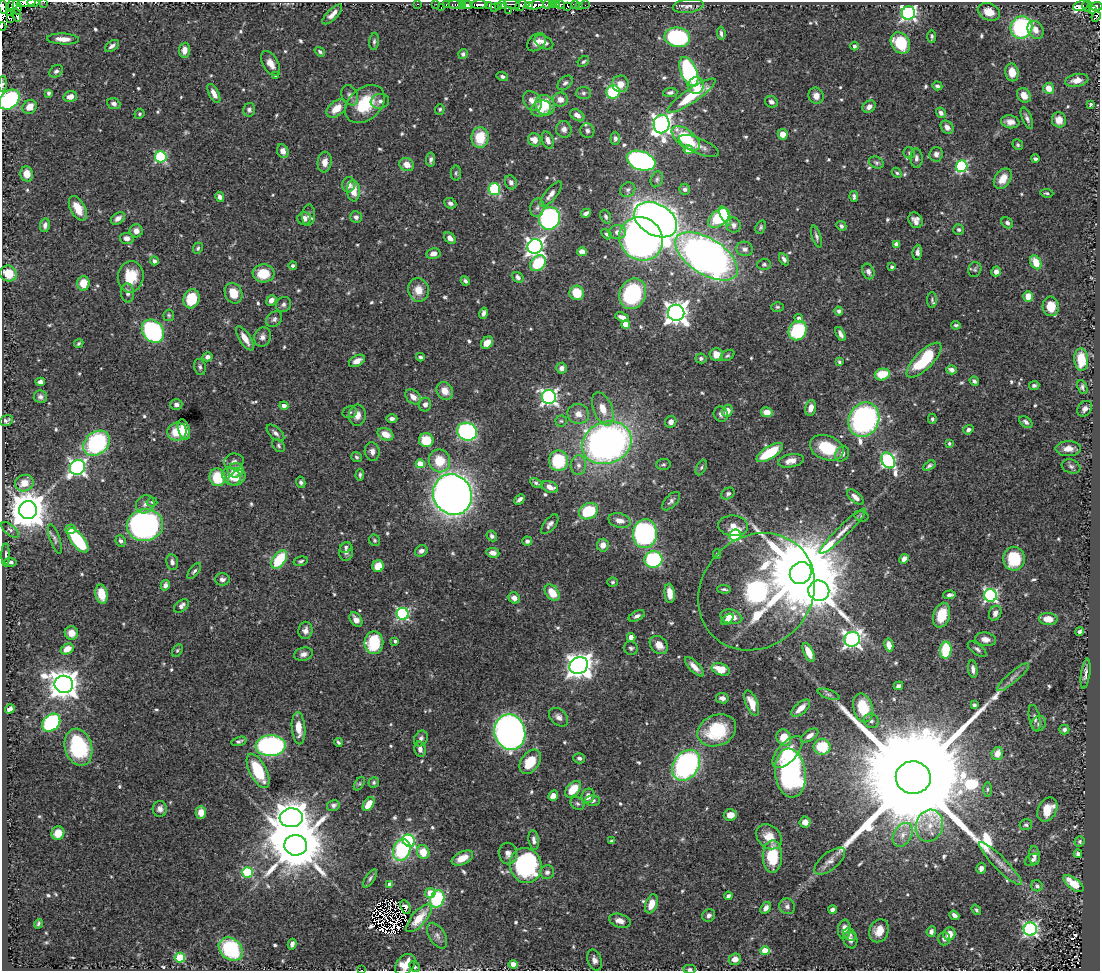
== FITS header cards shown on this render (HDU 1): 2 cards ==
NAXIS1  =                 1098
NAXIS2  =                  969

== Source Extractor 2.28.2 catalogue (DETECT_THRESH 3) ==
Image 1098 x 969 px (HDU 1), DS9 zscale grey, 1 PNG px = 1 image px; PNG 1102 x 973 px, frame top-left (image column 1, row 969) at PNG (2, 2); each listed source drawn as its Kron ellipse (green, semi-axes under 4 px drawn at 4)
Background 0.711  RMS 0.016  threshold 0.0477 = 3 sigma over >= 5 px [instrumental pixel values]
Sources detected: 678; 8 with non-positive FLUX_AUTO (blend fragments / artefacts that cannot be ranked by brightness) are neither listed nor drawn; of the other 670, the 500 brightest by FLUX_AUTO listed and drawn (170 fainter detections omitted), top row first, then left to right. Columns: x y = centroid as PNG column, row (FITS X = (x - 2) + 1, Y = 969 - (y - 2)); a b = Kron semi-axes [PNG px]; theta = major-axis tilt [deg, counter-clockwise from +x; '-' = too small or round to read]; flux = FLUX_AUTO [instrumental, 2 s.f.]
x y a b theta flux
44 2 2 2 - 8.7
26 3 10 3 10 150
33 3 6 2 1 270
13 4 9 4 66 59
417 4 3 2 - 5
436 4 2 2 - 3.2
446 4 3 2 - 4.2
462 4 3 3 - 51
512 4 8 5 -13 34
547 4 4 3 - 52
557 4 3 2 - 53
456 5 8 4 -7 33
467 5 6 4 -10 120
479 5 8 3 1 420
489 5 4 2 - 12
502 5 4 3 - 110
520 5 6 3 53 19
536 5 8 4 11 280
553 5 4 2 - 48
560 5 4 3 - 38
576 5 4 2 - 29
585 5 2 2 - 3
1081 5 8 4 19 84
498 6 3 2 - 2
529 6 4 4 - 58
568 6 3 3 - 12
580 6 3 2 - 1.9
688 6 15 6 6 5
1087 6 6 3 -75 52
1096 6 6 4 3 94
3 7 7 2 -80 29
17 7 7 4 -83 16
441 8 3 2 - 3.5
495 8 3 3 - 14
1092 10 3 3 - 52
509 11 3 2 - 3
989 12 11 8 -24 13
11 13 3 2 - 21
908 13 7 6 - 280
332 14 13 5 45 6.5
16 15 7 4 -70 19
1096 17 5 3 - 39
11 18 3 2 - 7.4
2 26 4 2 - 49
1021 27 11 10 - 130
1036 30 9 7 -58 8.3
721 33 6 3 -84 2.7
932 36 7 4 -89 2.7
677 37 13 10 -8 130
63 39 16 5 -2 11
374 41 8 4 84 2.4
537 42 10 7 43 7.5
544 42 10 6 -28 6.7
900 43 11 9 -57 51
112 46 8 5 35 3.8
854 46 4 4 - 3.2
184 50 7 5 85 9.2
320 52 5 4 - 2.2
463 54 5 5 - 2.8
583 62 6 4 42 1.9
271 63 14 7 -59 9.5
56 71 7 5 36 3
689 71 15 8 -67 120
1012 72 9 6 -78 15
276 76 4 4 - 2.6
502 77 6 4 -16 2.5
1077 80 12 6 11 8.4
565 83 9 6 42 3.2
3 84 8 4 86 1.9
620 84 8 8 - 10
696 85 8 8 - 15
937 86 5 4 - 2.7
1049 88 5 5 - 13
613 92 7 6 - 65
49 93 4 3 - 2.5
214 93 10 5 -62 8.1
583 93 7 6 - 2.6
670 93 7 4 5 2.9
350 95 10 7 -66 5
1024 95 8 6 -54 12
691 96 29 7 34 51
816 96 8 7 - 7.8
70 97 7 5 15 8.8
560 99 7 7 - 8.4
9 100 11 8 43 130
380 101 9 7 8 4.8
532 101 11 8 -51 11
771 102 7 5 -32 4
114 104 6 5 - 4.1
365 104 22 16 43 48
1090 104 4 3 - 2
545 105 11 9 -55 36
30 107 7 6 - 13
869 107 7 5 38 5.5
337 108 11 7 39 16
440 109 5 4 - 1.8
541 109 10 7 20 16
249 110 7 6 - 3.1
941 113 5 4 - 3.6
139 114 5 4 - 1.9
577 115 8 5 -32 5.6
1027 118 11 5 -67 3.7
1059 120 7 7 - 10
1010 122 9 6 -8 7.5
662 124 9 8 - 530
947 127 7 5 -51 6.7
564 129 8 7 - 5.2
587 131 7 7 - 3.7
783 134 5 5 - 10
480 138 10 8 84 34
615 138 6 5 - 3.2
686 138 16 8 -38 55
534 140 7 6 - 9.8
548 140 9 5 -71 5.6
1018 145 5 5 - 1.9
699 146 21 7 -23 9.5
688 150 4 4 - 14
283 151 7 5 -65 7.4
909 153 6 5 - 2
936 154 7 7 - 4.3
161 157 6 5 - 110
916 158 10 6 -88 4.3
1035 159 4 3 - 2.8
431 160 7 4 84 3.6
641 161 15 9 -19 280
325 162 10 7 82 8.2
876 163 8 5 -26 2.3
407 165 8 6 -27 10
962 166 6 5 - 140
456 173 7 5 89 2.3
897 173 5 4 - 2
27 174 7 6 - 13
657 179 8 6 71 2.7
1003 179 11 7 54 15
511 182 7 6 - 3.4
349 185 8 6 78 7.1
494 189 6 6 - 93
685 189 5 5 - 3.6
628 190 8 7 - 3.7
354 191 10 6 -86 15
1047 193 6 3 -6 1.8
551 194 15 5 52 7
220 197 5 4 - 4
854 197 5 3 - 2.3
450 203 6 5 - 3.5
78 208 13 7 -62 18
537 208 9 7 78 4.4
586 213 5 3 - 4.2
309 215 11 6 85 3.6
725 216 10 4 -65 22
356 217 6 5 - 3.7
606 217 7 5 -67 3.1
118 218 8 5 35 5.7
304 218 6 6 - 6.6
549 218 11 10 - 230
719 218 12 7 41 85
656 220 23 15 -30 750
915 220 8 6 -54 5.9
1007 223 6 5 - 3
45 225 7 5 80 4.6
734 225 8 7 - 4.6
841 226 5 4 - 2.7
761 227 7 5 71 2.1
959 230 5 5 - 2.8
136 231 6 6 - 6.8
617 232 8 7 - 6.6
606 234 6 4 -49 2.1
816 236 11 4 -74 3.2
127 238 7 5 -9 6.1
450 238 7 5 -47 5.6
641 239 23 21 -45 940
896 244 4 4 - 8.2
535 246 7 7 - 460
198 248 6 4 65 2
745 249 8 7 - 4.9
582 252 5 4 - 10
917 252 7 4 85 3.7
433 254 7 5 12 6
706 256 35 18 -32 940
784 259 6 3 -60 3.4
154 261 4 4 - 3.8
1036 262 7 5 -61 21
538 263 9 6 46 57
764 264 6 5 - 2.3
293 266 4 4 - 2.3
892 267 4 3 - 2.6
975 269 8 6 66 2.2
868 271 8 6 -68 4.9
996 272 5 4 - 5.9
8 273 8 8 - 24
263 273 11 9 3 27
131 277 16 13 83 29
518 277 6 5 - 4.4
465 281 5 4 - 2.7
83 283 7 6 - 19
418 290 12 10 -75 14
128 293 10 6 -87 4.9
234 293 10 8 -65 16
577 293 7 7 - 31
633 294 16 13 67 110
1028 296 5 5 - 16
191 299 9 8 - 34
271 300 5 4 - 6.9
932 300 8 5 -89 2.1
284 304 8 7 - 3.4
1051 306 9 8 - 19
777 307 6 4 -1 1.9
839 311 4 4 - 2.8
483 313 6 4 74 4.4
676 313 8 8 - 930
169 315 6 5 - 1.8
622 317 7 4 -20 6.5
799 318 4 4 - 4.7
274 319 9 7 44 3.5
626 324 4 4 - 27
956 325 4 3 - 2.1
153 331 12 10 -50 190
798 331 10 8 57 71
840 334 7 4 -64 4.4
262 337 10 8 73 5.2
245 338 14 5 -58 12
487 343 7 5 47 13
79 344 5 4 - 1.9
716 355 7 6 - 14
727 355 7 5 30 2.2
207 357 5 4 - 4.8
420 357 4 3 - 2.6
701 358 5 5 - 2.5
1081 359 11 7 -87 33
924 360 23 9 45 64
357 361 8 5 28 7.5
839 362 4 3 - 1.9
200 367 8 5 -76 2.7
562 368 5 5 - 4.5
951 370 5 4 - 5.4
882 374 7 6 - 29
974 381 5 4 - 2.8
40 382 5 4 - 4.3
1034 386 5 3 - 2.9
1082 387 7 4 -68 2.8
445 391 9 8 - 11
40 397 7 6 - 3.8
413 397 9 6 -43 8.6
549 397 7 7 - 350
176 404 6 5 - 3.6
425 404 7 6 - 4.8
284 406 4 4 - 5.7
811 408 8 5 77 8.5
603 409 17 9 -68 17
1085 409 8 6 50 5
727 411 6 5 - 12
350 412 7 5 15 2.4
767 412 6 5 - 13
578 414 11 10 - 9.8
721 414 8 7 - 3.6
357 415 10 8 85 9
392 419 5 4 - 3.8
932 419 5 4 - 2.3
864 420 18 15 66 280
6 421 7 5 19 3.1
561 421 5 5 - 1.8
671 422 6 5 - 5.9
1026 422 7 5 -36 3.9
184 429 11 5 -76 16
968 430 5 4 - 3
177 432 9 9 - 24
467 432 10 9 - 160
275 433 11 5 -43 4.7
386 434 8 5 -26 15
426 440 7 7 - 28
96 443 14 11 40 130
607 443 25 20 22 560
949 443 4 3 - 1.8
279 446 7 5 -51 2.4
827 448 17 12 -21 43
1068 449 13 7 0 9.4
372 451 9 7 -78 5.6
770 453 15 6 32 46
842 454 8 6 56 5.5
357 457 5 5 - 2.2
888 460 8 6 -59 230
234 461 10 8 9 4.3
439 461 11 10 - 27
558 461 10 9 - 64
791 461 13 6 11 9.8
420 464 4 4 - 25
663 464 7 5 5 1.9
578 465 10 7 87 5.6
929 466 7 3 32 2.2
1071 466 9 7 -21 3.2
77 467 8 7 - 330
701 468 8 4 63 2
235 470 8 7 - 20
360 475 5 3 - 2.1
231 476 10 8 -43 13
217 477 9 8 - 41
237 478 10 6 31 10
301 482 6 4 -77 2.7
24 483 9 8 - 16
536 483 6 4 -29 2.3
550 487 8 5 -22 8.3
452 494 21 19 -58 1000
728 494 7 5 34 2.7
855 497 10 5 -41 6.3
520 499 6 3 43 3.4
671 501 11 5 47 3.7
152 502 5 4 - 1.8
145 504 10 8 43 5.9
28 510 9 9 - 3200
588 511 10 7 27 56
861 516 7 5 -15 2.1
620 520 11 7 -15 8.9
550 524 11 6 51 4.3
145 525 18 16 12 440
733 526 15 10 -5 9.3
70 529 5 4 - 13
10 530 10 5 -40 3
843 531 32 5 44 12
645 534 14 12 83 310
735 535 6 5 - 110
492 536 6 4 -48 3.1
55 539 15 5 -71 3.5
78 540 15 6 -52 76
374 540 6 5 - 2.2
120 541 6 5 - 3.1
527 541 5 4 - 3.3
603 545 6 6 - 8
346 547 6 5 - 2.2
421 551 6 5 - 4.4
346 552 9 7 85 5.3
493 553 6 4 -7 6
717 554 5 4 - 1.8
6 555 11 3 90 2.6
653 559 9 8 - 110
904 559 5 4 - 6.5
1014 559 12 11 - 46
279 560 10 6 54 56
301 561 7 4 14 2.1
10 562 6 3 -7 3.2
172 562 8 6 -80 4.5
378 566 6 5 - 25
194 571 9 4 51 2.6
801 573 11 10 - 23000
222 579 7 6 - 4
612 582 5 4 - 1.8
165 585 5 4 - 4.3
724 589 7 3 -4 2.1
819 591 10 10 - 1400
756 592 62 54 46 430
552 593 9 6 -54 20
670 593 10 5 -84 12
101 594 10 6 -78 19
950 595 6 4 4 3.7
990 595 6 6 - 210
514 598 6 5 - 5.2
181 606 8 5 39 5
995 613 7 6 - 5.1
403 614 6 6 - 170
942 615 13 8 73 28
637 616 9 4 27 3.8
731 617 11 7 -14 16
727 619 7 4 41 5.4
1048 619 9 6 -5 13
356 620 8 5 -53 8
305 630 9 7 81 5.1
1079 632 4 4 - 3
71 633 7 6 - 11
631 637 4 4 - 15
852 639 8 7 - 390
985 639 10 6 -7 6.7
395 641 3 3 - 2.4
374 643 11 9 -88 59
659 645 10 8 -44 10
889 645 6 4 -80 8.7
631 648 7 6 - 2.6
67 649 7 5 30 13
977 649 11 5 -37 3.2
946 650 8 5 84 47
177 651 7 5 60 1.9
809 652 10 4 -65 16
303 654 9 6 14 5.4
579 665 9 8 - 1100
694 667 12 5 -47 7.7
721 669 9 6 -19 21
973 669 9 4 -82 4.4
1086 674 15 4 82 5.4
1013 677 21 5 40 5.9
64 684 9 8 - 1600
898 686 5 4 - 3.3
828 694 11 4 -18 3
722 698 6 5 - 4.9
752 703 13 6 -68 14
974 705 4 3 - 2.7
801 708 11 5 40 12
863 708 15 9 -75 33
10 709 5 4 - 5.6
559 717 11 7 -43 5.5
1035 718 13 5 -78 4.2
871 721 8 7 - 3.5
51 723 10 7 43 130
1039 724 8 7 - 3.6
299 728 16 6 -85 16
717 730 20 15 23 61
1064 730 5 4 - 2.9
510 732 18 15 -73 500
810 736 10 5 32 6.8
421 738 8 6 59 4
784 738 8 7 - 25
239 741 8 4 16 2.7
338 742 4 3 - 2.3
271 746 15 10 2 220
78 747 19 13 -74 99
822 747 8 8 - 38
420 749 8 5 -79 5.1
788 752 19 9 47 25
997 754 7 5 72 11
579 758 6 5 - 3.1
530 762 13 9 55 30
686 765 17 12 54 230
258 771 19 8 -63 52
790 773 24 15 -83 260
913 777 17 16 - 80000
374 782 5 5 - 1.9
359 784 7 4 58 2
573 789 10 6 48 25
987 789 7 3 89 1.8
553 796 5 4 - 12
588 796 7 6 - 9
593 800 7 5 2 3.3
369 804 7 4 56 17
577 804 7 6 - 2.3
333 805 6 5 - 3.5
160 809 8 7 - 5.2
1047 810 13 9 62 22
201 812 6 5 - 13
730 815 7 6 - 10
291 818 11 9 5 2300
805 822 5 5 - 8.9
1026 825 6 5 - 3
929 826 16 13 75 17
58 833 7 6 - 13
903 835 13 8 58 8.7
769 837 14 11 -41 18
534 840 10 5 -83 4.5
409 841 7 5 -42 130
612 841 4 3 - 2.7
1079 841 5 5 - 2.4
296 845 11 10 - 8000
402 850 11 8 70 84
423 852 7 6 - 19
508 854 11 9 -76 6.4
1078 854 4 4 - 3.3
1034 855 9 5 -85 4.1
772 856 16 9 89 42
462 858 11 6 25 15
1032 860 8 5 28 3.1
830 861 18 8 38 8.8
1000 863 29 6 -45 12
526 865 17 16 - 180
981 868 5 4 - 5.1
247 872 5 5 - 81
547 872 7 7 - 3.8
370 878 10 4 56 2.7
390 884 4 4 - 8.1
1073 884 12 5 -37 25
1037 886 6 5 - 3.1
430 893 5 5 - 28
728 896 4 4 - 3.5
437 899 9 6 64 94
651 904 10 6 70 13
787 906 8 7 - 3.8
405 907 7 4 -67 3.5
766 908 6 4 56 4.8
832 909 4 4 - 5.1
976 910 5 4 - 2
709 915 7 6 - 3.5
954 915 5 4 - 4.3
419 918 17 7 49 21
620 921 11 6 -17 8.4
38 924 5 3 - 2
844 929 10 6 85 8.9
1030 929 6 6 - 240
879 931 12 9 65 14
931 932 5 4 - 4
949 934 6 6 - 11
850 935 7 5 -40 2.9
437 936 14 8 -58 6.1
944 939 6 6 - 4.9
850 940 8 6 -69 5.1
292 944 5 4 - 4.7
231 949 13 10 -42 97
765 951 5 4 - 31
180 958 5 5 - 62
735 959 6 5 - 9.5
594 960 11 7 -73 5.4
405 964 12 8 49 17
513 964 4 4 - 12
414 967 6 4 -45 1.9
689 969 6 4 -1 2
361 970 3 2 - 15
At the frame edge (FLAGS 8, measured only in part): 12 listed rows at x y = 44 2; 26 3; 33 3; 13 4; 3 7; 1096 17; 2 26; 3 84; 9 100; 405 964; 689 969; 361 970
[170 fainter detections neither listed nor drawn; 8 non-positive-flux detections neither listed nor drawn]